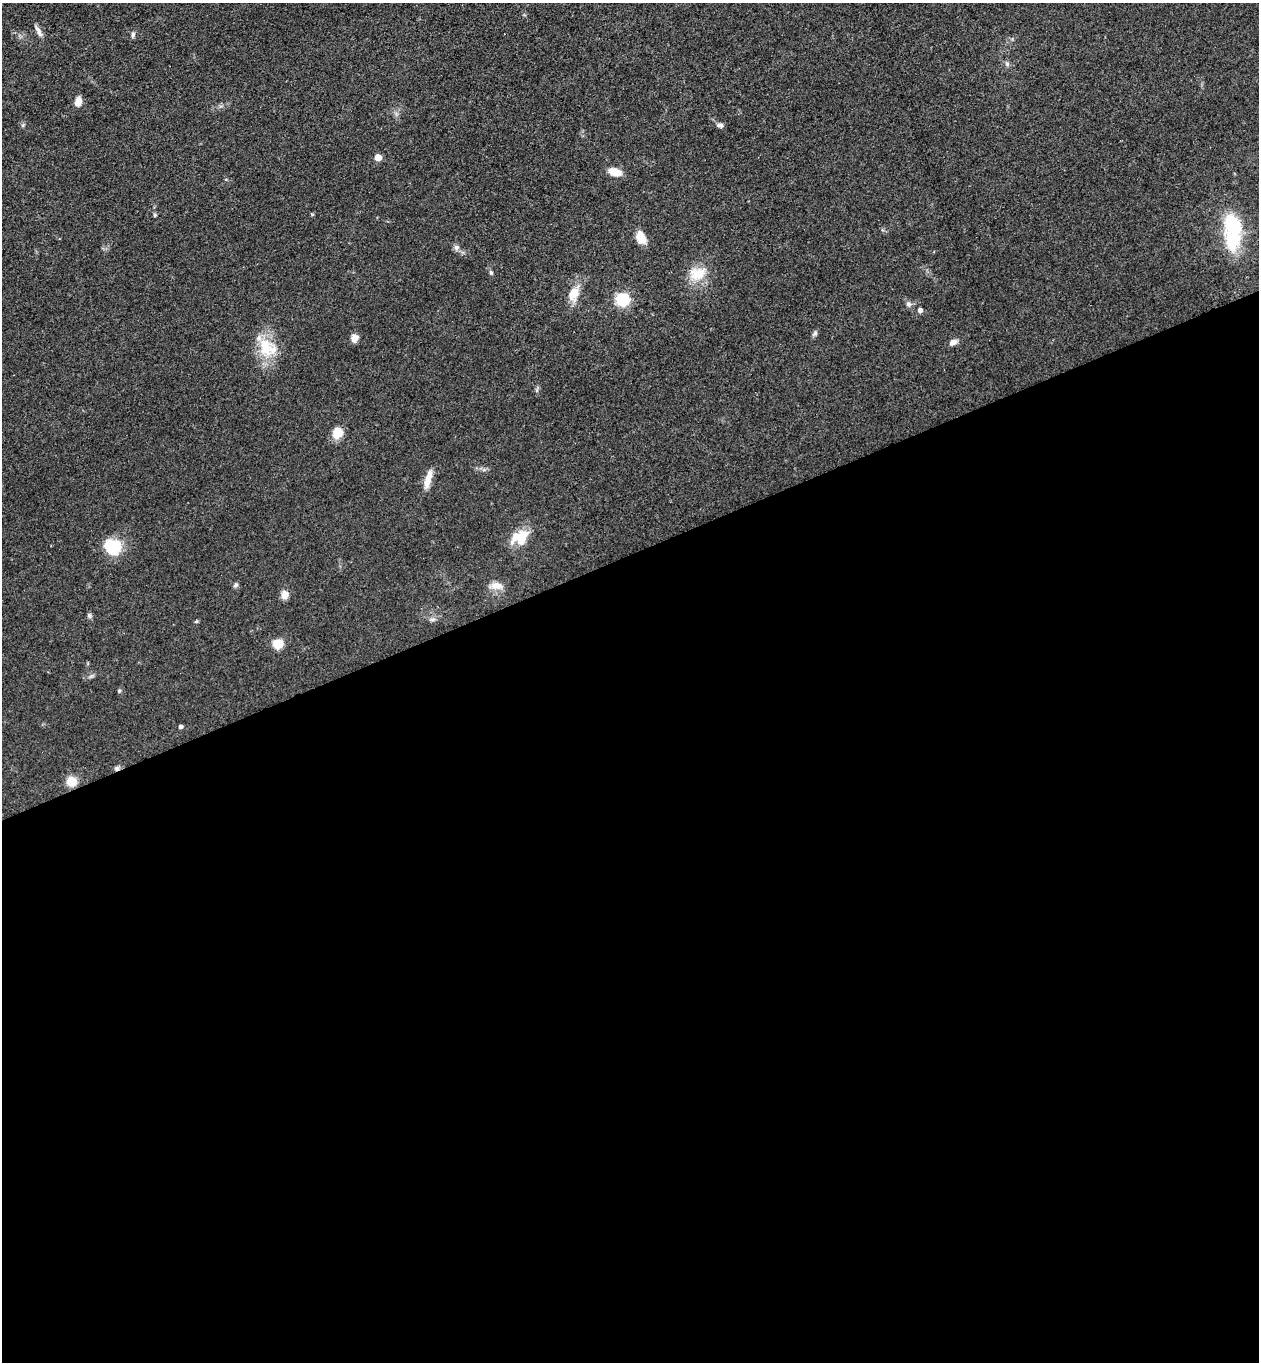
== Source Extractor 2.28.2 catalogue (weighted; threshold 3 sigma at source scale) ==
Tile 15 of 4 x 4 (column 3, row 4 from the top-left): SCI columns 2817-4073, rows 56-1415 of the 5504 x 5548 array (HDU 1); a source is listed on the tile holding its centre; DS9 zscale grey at full resolution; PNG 1261 x 1364 px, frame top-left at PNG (2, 3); no overlay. Shown black and unused: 59% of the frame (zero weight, under 3 of 4 exposures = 5% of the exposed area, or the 3 px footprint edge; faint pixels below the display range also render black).
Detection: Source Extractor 2.28.2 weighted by HDU 2 'WHT'; one run over the whole footprint, this tile lists its part. Background 0.0705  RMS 0.0058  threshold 0.0259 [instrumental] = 3 sigma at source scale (4.5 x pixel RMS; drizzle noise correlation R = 1.50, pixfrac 1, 0.05/0.05 arcsec/px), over >= 5 px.
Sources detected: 40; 1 cosmic-ray / hot-pixel residue — not listed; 3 inside a brighter listed object's ellipse — not listed separately; the other 36 listed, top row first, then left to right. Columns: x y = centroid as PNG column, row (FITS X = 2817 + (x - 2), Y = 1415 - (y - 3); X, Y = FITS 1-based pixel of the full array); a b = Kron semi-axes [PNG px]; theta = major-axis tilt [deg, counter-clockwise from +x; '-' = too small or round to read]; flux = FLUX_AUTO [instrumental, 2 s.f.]
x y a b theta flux
38 31 17 5 -62 2.8
133 35 8 5 79 1.3
1007 64 6 5 - 1
78 101 10 7 77 5
23 125 6 4 71 0.84
720 125 7 6 - 1.8
378 157 5 5 - 5.9
615 172 12 7 -17 9.1
155 215 5 4 - 0.8
1232 224 20 14 -63 33
641 237 16 10 -63 6.8
456 247 8 7 - 1.9
491 272 6 4 -69 0.92
697 274 25 17 14 13
574 294 21 13 70 8.8
622 299 13 12 - 16
908 304 8 6 -67 1.8
920 310 5 5 - 2
815 333 10 4 45 1.2
354 338 9 8 - 3.6
953 342 10 7 19 2.6
265 347 28 20 -76 19
337 433 9 8 - 12
428 479 25 7 75 6.6
521 537 24 15 47 12
112 547 18 17 - 20
236 585 7 5 41 1.2
497 586 15 9 -4 5.5
285 595 10 8 -85 3.9
89 616 6 6 - 1.2
433 619 9 4 1 1.4
196 622 6 3 20 0.68
278 644 9 8 - 11
119 691 5 4 - 0.82
181 726 5 4 - 1.2
71 781 5 5 - 29